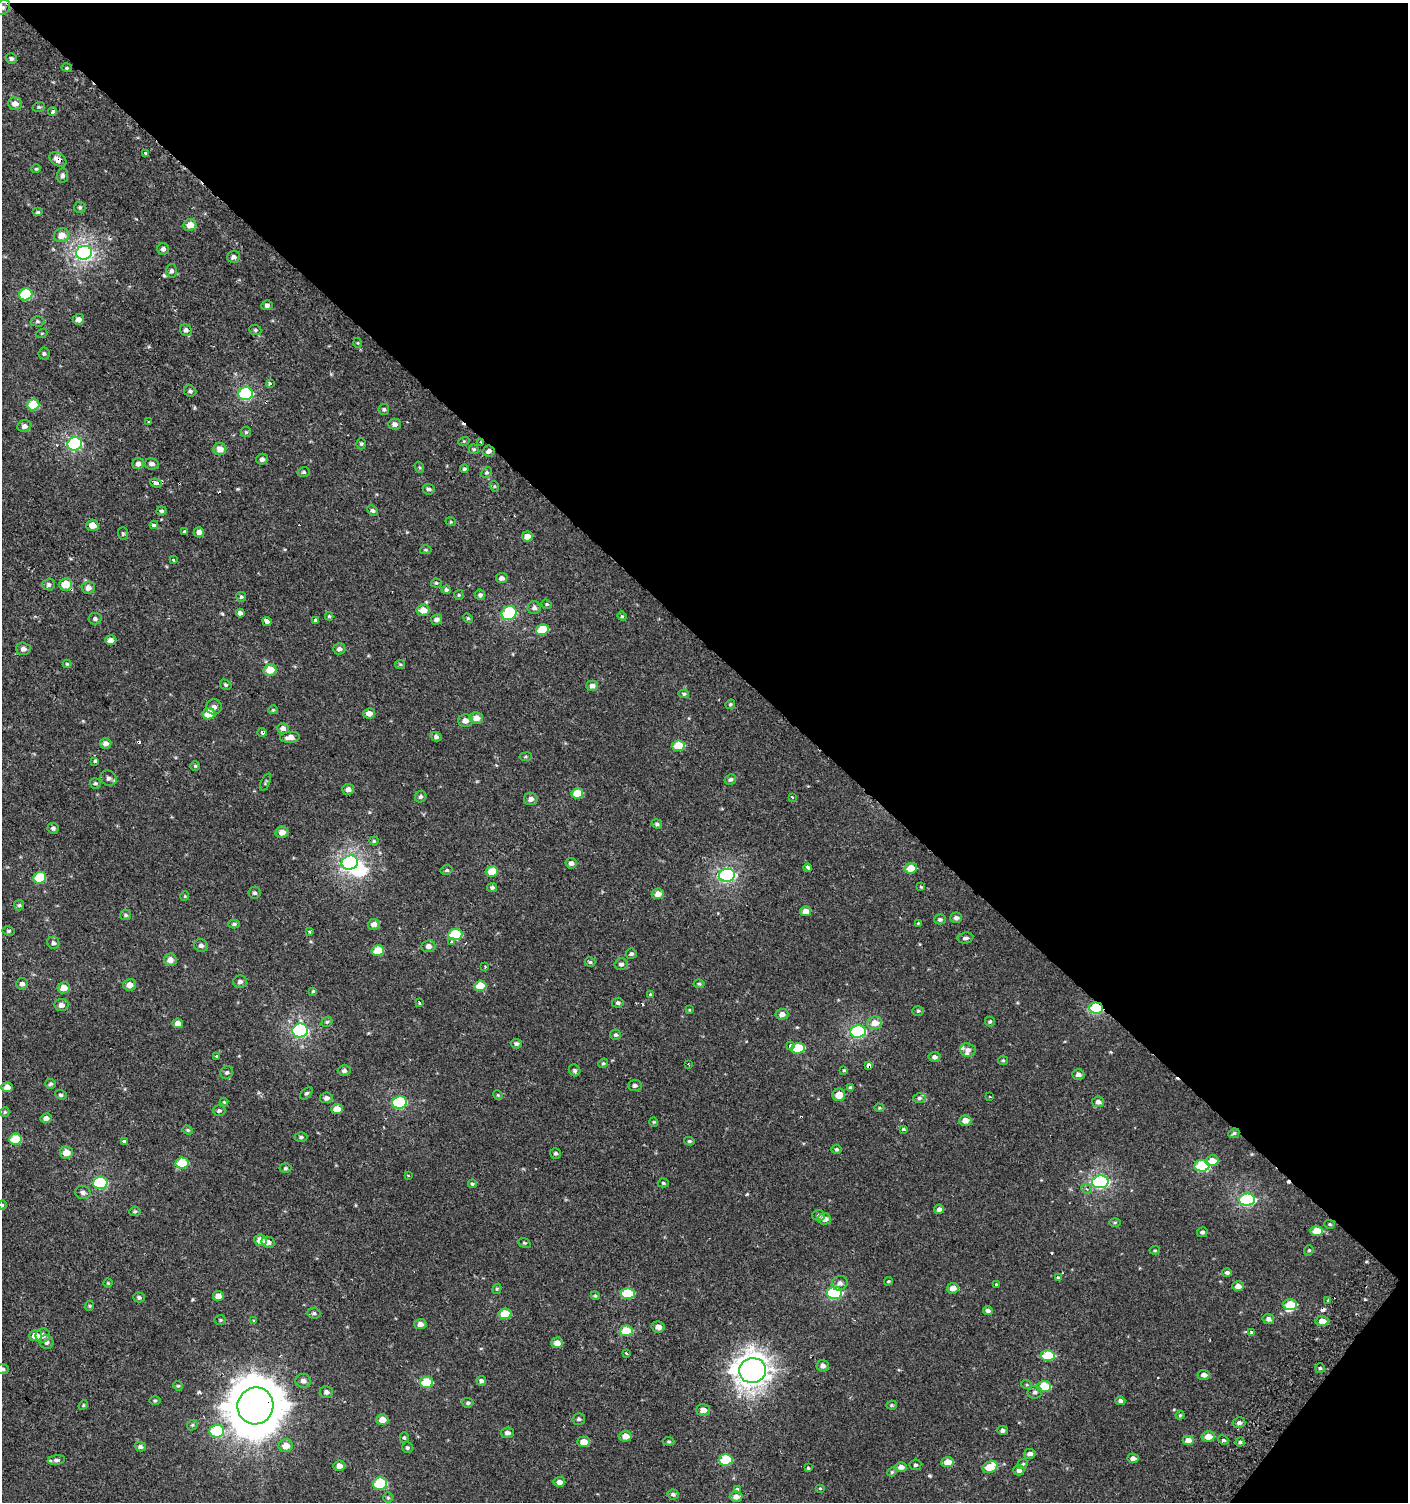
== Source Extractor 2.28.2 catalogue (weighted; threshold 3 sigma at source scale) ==
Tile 8 of 4 x 4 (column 4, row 2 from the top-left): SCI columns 4423-5828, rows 3009-4508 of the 6060 x 6037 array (HDU 1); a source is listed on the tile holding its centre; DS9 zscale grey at full resolution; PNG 1410 x 1504 px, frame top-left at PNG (2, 3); each listed source drawn as its Kron ellipse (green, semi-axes under 4 px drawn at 4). Shown black and unused: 44% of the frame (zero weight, under 2 of 3 exposures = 2% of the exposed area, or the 3 px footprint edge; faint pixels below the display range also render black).
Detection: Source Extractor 2.28.2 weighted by HDU 2 'WHT'; one run over the whole footprint, this tile lists its part. Background 0.00107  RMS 0.0038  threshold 0.017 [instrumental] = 3 sigma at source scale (4.5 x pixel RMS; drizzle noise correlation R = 1.50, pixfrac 1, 0.0396/0.0396 arcsec/px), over >= 5 px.
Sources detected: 362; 1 inside a brighter object's white glare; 10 cosmic-ray / hot-pixel residue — neither listed nor drawn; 5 inside a brighter listed object's ellipse — not listed separately; the other 346 listed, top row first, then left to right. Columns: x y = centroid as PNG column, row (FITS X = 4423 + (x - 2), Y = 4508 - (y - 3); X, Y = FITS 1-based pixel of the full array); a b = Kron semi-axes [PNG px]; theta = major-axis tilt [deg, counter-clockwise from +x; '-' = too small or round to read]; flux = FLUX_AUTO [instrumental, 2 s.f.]
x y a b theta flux
3 8 8 6 43 1
11 58 5 5 - 0.77
67 68 5 3 - 0.41
15 104 7 6 - 2.4
39 107 6 5 - 0.64
52 112 4 3 - 6.1
145 153 3 3 - 1
58 159 9 6 -34 3
36 169 5 4 - 0.45
62 176 7 5 84 1
80 207 6 5 - 0.69
38 212 5 4 - 0.52
190 225 6 6 - 3.5
62 235 8 7 - 3.7
163 249 5 5 - 1
84 253 8 7 - 120
234 257 6 6 - 1.2
171 271 6 5 - 0.95
26 294 7 6 - 21
267 305 6 5 - 1
78 319 6 5 - 1.7
37 321 7 5 -1 0.7
186 330 6 5 - 1.1
255 330 6 5 - 0.59
42 333 5 3 - 0.32
358 343 5 3 - 0.37
44 354 6 5 - 0.73
270 383 3 3 - 1.9
190 391 6 5 - 0.96
246 394 7 6 - 41
33 405 6 5 - 12
384 409 5 5 - 0.63
148 422 3 2 - 0.4
395 424 6 5 - 1.6
24 426 7 6 - 1.5
246 432 5 5 - 0.46
464 441 6 3 18 0.41
481 442 3 2 - 0.53
75 444 7 6 - 58
361 444 5 4 - 0.54
220 449 6 6 - 3
474 449 5 4 - 0.52
488 451 6 5 - 1.3
262 459 5 5 - 1.2
138 464 6 5 - 1.5
152 464 7 5 -9 1.5
419 467 5 3 - 0.41
464 469 4 3 - 0.61
304 472 6 5 - 0.59
487 473 6 5 - 0.56
156 483 6 4 -21 2.3
494 486 5 3 - 0.34
429 489 6 5 - 0.9
372 510 6 4 -45 0.86
161 511 5 4 - 0.61
451 522 5 3 - 0.35
92 525 6 5 - 3.8
154 525 4 3 - 2.1
184 531 3 3 - 2.2
199 532 5 5 - 1.5
123 534 6 5 - 0.55
527 536 6 5 - 3.3
426 550 6 4 -1 0.47
173 560 3 3 - 1.4
502 578 6 5 - 1.3
436 583 5 4 - 0.49
49 584 6 6 - 0.91
66 584 6 6 - 7.4
88 588 7 6 - 2
446 590 5 4 - 0.76
459 595 5 5 - 0.42
480 595 5 5 - 0.8
241 597 5 5 - 0.54
547 604 5 4 - 0.45
534 608 6 6 - 1.3
423 610 6 5 - 3.6
240 613 4 3 - 16
509 613 8 6 39 37
329 616 4 4 - 0.39
622 616 5 4 - 0.42
468 618 5 4 - 0.49
95 619 6 5 - 0.84
436 619 6 5 - 1.3
267 621 5 3 - 14
316 621 4 3 - 9.1
542 630 6 5 - 11
111 640 5 4 - 2
23 649 7 6 - 1.7
339 649 6 5 - 1.2
67 664 4 4 - 0.43
400 664 5 4 - 0.45
270 670 6 5 - 7
226 685 6 5 - 0.57
592 686 6 5 - 1.9
684 694 5 4 - 0.55
730 704 5 4 - 0.47
214 707 8 7 - 1.7
273 710 5 4 - 0.42
369 713 6 5 - 2.4
209 714 6 5 - 6.8
476 718 7 6 - 3
465 721 7 6 - 2.3
283 728 6 5 - 1.6
262 732 4 4 - 1.2
290 737 10 5 6 2.1
436 737 5 4 - 0.82
106 743 6 5 - 1.7
678 746 6 5 - 10
526 757 6 3 8 0.47
95 761 3 3 - 4.1
195 766 5 5 - 0.5
109 778 8 7 - 1.4
730 779 6 5 - 0.93
266 782 9 3 66 0.44
95 783 5 5 - 0.67
348 789 6 5 - 1.8
577 793 6 5 - 7.1
421 797 6 5 - 0.87
792 797 3 3 - 0.91
531 799 7 6 - 1.7
657 824 5 4 - 0.77
53 828 5 5 - 1
282 832 6 6 - 2.7
374 841 4 4 - 0.44
350 863 8 7 - 81
571 863 5 5 - 1.5
808 868 4 3 - 5.1
911 868 6 5 - 6.1
447 870 6 4 12 0.67
492 871 6 5 - 6.2
727 875 8 6 9 78
40 878 6 6 - 14
492 887 5 4 - 0.77
921 887 4 3 - 0.33
255 893 6 5 - 0.8
658 894 6 5 - 3
185 896 4 4 - 0.39
19 905 5 5 - 0.63
805 911 5 5 - 3.5
126 915 5 5 - 0.69
956 918 6 5 - 1.1
940 919 6 5 - 0.77
918 923 3 3 - 0.32
234 924 6 4 0 0.59
374 924 6 5 - 2.2
9 931 6 4 -11 0.62
309 931 4 3 - 0.55
455 935 7 5 5 19
965 938 8 5 9 1.1
452 942 3 3 - 1.4
53 943 6 6 - 0.98
201 945 7 6 - 1.3
428 946 7 6 - 1.8
378 951 6 5 - 8.9
631 954 5 5 - 0.75
170 960 6 6 - 2.5
590 962 5 5 - 0.6
621 964 6 6 - 1.2
485 967 3 2 - 0.26
240 982 7 6 - 1.3
22 984 6 5 - 1.1
699 984 5 3 - 0.51
130 985 6 5 - 2.7
480 986 6 5 - 7.1
64 988 6 5 - 3.8
313 991 4 4 - 0.44
650 994 3 3 - 1.4
419 1003 3 3 - 0.61
618 1003 6 5 - 0.77
61 1005 7 6 - 1.7
1096 1008 6 5 - 28
689 1010 4 3 - 0.33
918 1011 6 5 - 0.61
782 1014 6 5 - 2.1
990 1021 5 5 - 0.62
327 1022 6 4 40 0.58
178 1023 5 4 - 2.3
875 1023 7 6 - 3.8
300 1030 8 7 - 67
858 1031 8 6 7 52
615 1035 5 5 - 0.75
516 1044 5 4 - 0.85
790 1046 3 3 - 2.6
798 1048 7 5 7 11
968 1050 8 6 -6 1.6
217 1056 3 3 - 1.5
934 1057 6 5 - 1.3
1003 1060 5 4 - 0.46
603 1063 5 4 - 0.51
688 1064 3 2 - 0.29
869 1065 4 3 - 17
575 1070 6 5 - 0.79
844 1070 4 4 - 0.44
344 1071 6 5 - 1.1
227 1072 7 6 - 0.75
1078 1074 6 5 - 1.6
51 1084 5 5 - 0.64
635 1085 7 5 3 0.89
7 1087 6 5 - 2.2
850 1087 4 4 - 0.62
306 1093 7 4 43 0.65
61 1095 6 4 -19 0.67
498 1095 5 4 - 0.41
839 1095 6 6 - 4.5
990 1097 3 2 - 0.39
326 1098 6 5 - 1.3
919 1098 6 4 17 0.72
224 1102 4 4 - 0.4
399 1102 7 6 - 39
1098 1102 6 5 - 1.7
879 1108 5 4 - 0.43
337 1109 6 5 - 3.8
219 1111 6 5 - 0.7
5 1112 5 4 - 0.44
46 1118 6 5 - 1.4
965 1120 6 5 - 2.7
654 1122 4 4 - 0.4
903 1129 4 3 - 0.37
188 1130 5 4 - 0.49
1234 1133 5 4 - 0.69
301 1137 6 4 0 0.59
15 1139 6 5 - 10
689 1141 5 4 - 0.55
125 1142 4 3 - 1.6
837 1149 5 4 - 0.59
66 1152 6 6 - 4.1
555 1153 5 5 - 0.66
1212 1161 7 5 14 4.2
182 1163 6 5 - 12
1202 1166 8 5 -1 21
285 1168 6 4 3 0.55
409 1176 3 3 - 0.36
1100 1182 8 6 4 73
100 1183 7 6 - 37
663 1183 5 4 - 0.48
472 1184 4 3 - 0.48
1086 1189 5 4 - 0.8
83 1192 8 6 -14 1.2
1247 1200 8 6 3 53
2 1205 5 3 - 0.31
939 1209 5 4 - 1.3
135 1211 5 4 - 0.56
819 1215 6 5 - 0.76
824 1219 6 5 - 2.8
1115 1223 6 4 1 0.44
1330 1224 5 4 - 0.54
1316 1231 7 5 0 6.8
1202 1232 5 5 - 0.94
260 1240 6 5 - 3.8
268 1242 7 5 -11 1.8
524 1243 6 4 -20 0.52
1155 1250 5 3 - 0.41
1309 1250 5 4 - 0.58
1227 1272 5 4 - 0.92
1058 1278 3 3 - 4.5
888 1281 4 3 - 0.4
108 1283 4 4 - 0.35
840 1283 8 7 - 1.5
997 1284 3 3 - 1.7
1238 1286 6 5 - 2.3
953 1288 6 5 - 2.5
497 1289 5 4 - 0.38
834 1293 8 6 4 37
628 1294 7 5 0 17
218 1296 5 5 - 2.8
595 1296 4 4 - 0.42
139 1297 6 5 - 0.74
1328 1301 4 3 - 0.63
1290 1304 7 5 0 8.1
89 1306 5 3 - 0.39
988 1311 5 4 - 1
314 1313 6 5 - 0.72
505 1314 6 5 - 9.3
1268 1319 6 5 - 1.5
220 1320 6 5 - 0.52
254 1320 3 3 - 0.7
1322 1321 6 5 - 3.1
420 1324 6 5 - 2.1
658 1327 6 5 - 1.9
626 1331 6 5 - 12
1252 1333 4 3 - 3.6
43 1335 7 7 - 2.2
36 1336 6 5 - 4.5
46 1342 7 7 - 1.3
557 1343 6 5 - 3.1
626 1353 3 3 - 1.1
1048 1355 7 5 4 13
822 1366 6 6 - 1.5
1320 1368 5 5 - 0.6
3 1369 6 5 - 0.75
752 1370 13 12 - 370
1204 1375 6 5 - 1.7
303 1381 8 7 - 1.7
481 1381 5 5 - 0.94
426 1382 7 5 5 13
1027 1385 5 3 - 0.36
178 1386 5 4 - 0.46
1044 1387 7 5 0 11
326 1392 7 6 - 1.2
1035 1392 7 6 - 1.1
155 1400 6 3 0 0.44
1120 1401 5 4 - 1
468 1403 5 5 - 0.71
83 1405 5 4 - 0.43
892 1405 5 4 - 0.6
255 1406 18 18 - 1600
703 1410 7 6 - 2.5
1180 1415 4 4 - 0.5
579 1419 6 5 - 0.82
382 1420 6 5 - 3.8
1239 1423 6 5 - 1.2
192 1425 6 4 47 0.51
1002 1430 5 4 - 1
217 1431 7 6 - 21
507 1433 6 5 - 1.4
625 1436 6 5 - 3.4
404 1437 5 4 - 0.57
1208 1437 6 5 - 3.8
1188 1440 6 5 - 3
1223 1440 5 4 - 0.65
668 1441 6 4 -7 0.45
584 1442 6 5 - 4.1
1240 1442 4 4 - 0.69
286 1446 7 6 - 3.7
140 1447 6 4 -15 0.95
407 1448 5 5 - 0.61
1030 1454 6 5 - 1.7
1133 1458 5 4 - 1.8
56 1460 9 4 8 0.91
726 1460 7 5 3 15
947 1462 6 5 - 4.2
1023 1464 5 4 - 0.51
915 1465 6 5 - 0.75
339 1466 6 5 - 2.6
901 1467 6 5 - 1.9
990 1467 8 5 23 7.8
808 1468 4 4 - 0.41
1019 1470 5 5 - 1.7
892 1472 5 4 - 0.43
559 1482 6 5 - 1.9
380 1484 7 6 - 21
820 1488 5 4 - 0.37
737 1489 4 3 - 4.3
673 1494 6 5 - 0.88
736 1497 6 5 - 2.3
388 1498 5 4 - 0.51
Overlapping masked pixels (flux is a lower limit): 8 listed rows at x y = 58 159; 481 442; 488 451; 1096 1008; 869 1065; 1234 1133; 255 1406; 947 1462
Isophote crosses this tile's border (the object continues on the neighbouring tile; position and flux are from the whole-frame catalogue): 2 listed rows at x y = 3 8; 3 1369